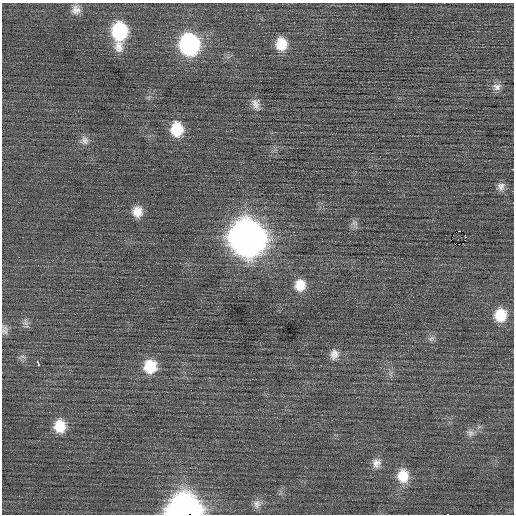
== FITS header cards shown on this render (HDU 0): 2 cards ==
NAXIS1  =                  512 / Axis length
NAXIS2  =                  512 / Axis length

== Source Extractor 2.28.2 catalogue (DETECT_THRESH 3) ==
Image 512 x 512 px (HDU 0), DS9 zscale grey, 1 PNG px = 1 image px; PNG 516 x 516 px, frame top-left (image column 1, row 512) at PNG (2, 3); no overlay
Background 0.0709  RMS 0.7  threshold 2.11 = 3 sigma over >= 5 px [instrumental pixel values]
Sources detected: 35; all 35 listed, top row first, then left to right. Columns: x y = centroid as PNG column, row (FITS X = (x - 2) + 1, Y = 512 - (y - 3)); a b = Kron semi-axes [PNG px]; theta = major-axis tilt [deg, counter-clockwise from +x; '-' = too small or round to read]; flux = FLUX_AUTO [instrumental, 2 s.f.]
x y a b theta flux
76 10 12 11 - 380
119 31 17 14 -85 3500
189 44 16 14 -79 8800
281 44 15 12 -86 1000
119 47 17 12 -82 520
497 87 12 10 4 300
148 97 7 4 -18 80
256 104 16 10 -67 380
177 129 15 13 -86 1400
84 140 12 11 - 310
501 186 10 9 - 260
137 212 13 12 - 610
355 224 12 7 -75 210
460 231 3 2 - 2100
465 235 3 2 - 430
248 238 19 17 -71 72000
455 244 2 2 - 46
19 257 2 2 - 190
300 285 14 13 - 790
500 315 15 13 80 1300
25 322 13 7 -70 200
4 331 13 7 -67 210
431 338 11 7 30 180
334 354 14 11 74 400
22 357 10 4 0 120
38 363 6 3 -74 290
150 367 16 15 - 1400
391 373 9 4 -82 130
60 426 14 12 -85 1100
470 433 12 9 -21 290
376 463 14 11 84 390
403 476 17 14 -86 1100
257 504 12 11 - 320
185 511 16 15 - 44000
447 514 2 2 - 65
At the frame edge (FLAGS 8, measured only in part): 2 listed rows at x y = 185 511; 447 514